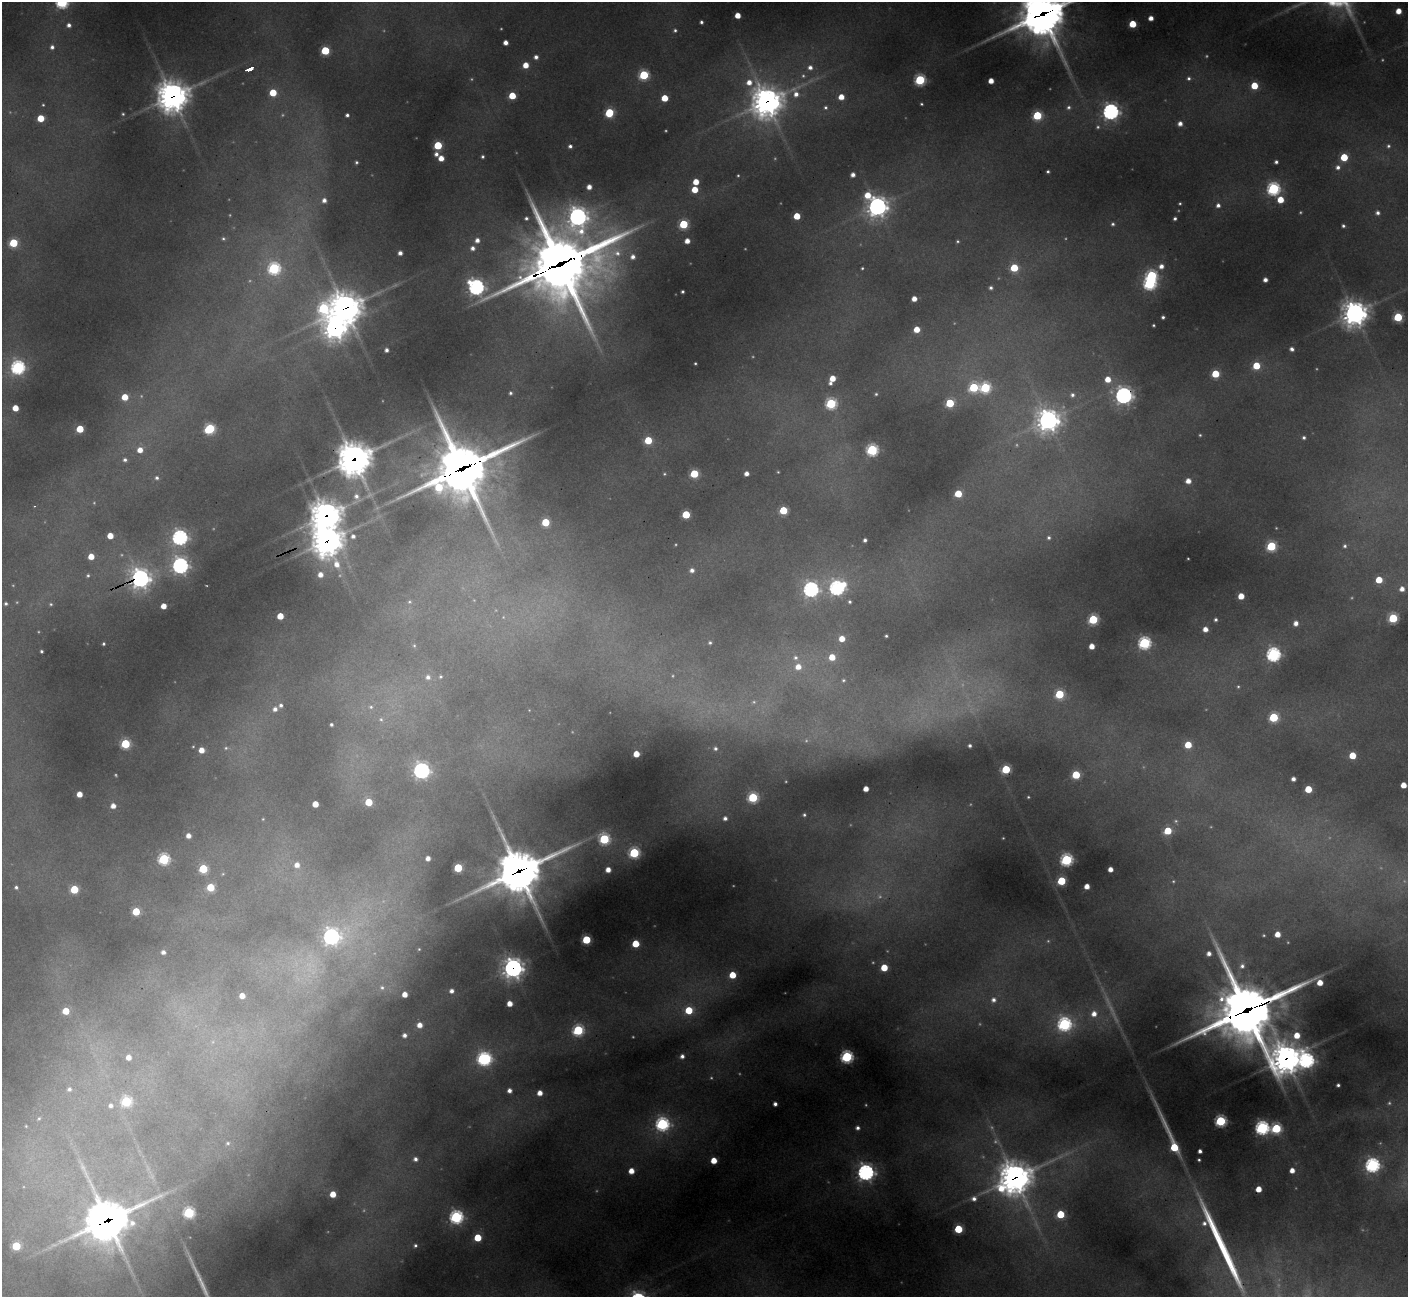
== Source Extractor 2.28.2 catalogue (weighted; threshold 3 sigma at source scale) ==
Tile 7 of 4 x 4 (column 3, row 2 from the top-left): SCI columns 2818-4223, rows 2878-4172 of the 5630 x 5619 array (HDU 1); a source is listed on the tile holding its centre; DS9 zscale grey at full resolution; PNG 1410 x 1299 px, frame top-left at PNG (2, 2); no overlay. Shown black and unused: <1% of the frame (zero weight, under 3 of 4 exposures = <1% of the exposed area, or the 3 px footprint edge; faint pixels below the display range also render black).
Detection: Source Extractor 2.28.2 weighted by HDU 2 'WHT'; one run over the whole footprint, this tile lists its part. Background 0.448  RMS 0.015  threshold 0.0664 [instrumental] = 3 sigma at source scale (4.5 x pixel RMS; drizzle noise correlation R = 1.50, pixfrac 1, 0.05/0.05 arcsec/px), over >= 5 px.
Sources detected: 351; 47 too faint to see at this stretch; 2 inside a brighter object's white glare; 2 long thin detections or spike segments (spike, bleed or trail) — not listed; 1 inside a brighter listed object's ellipse — not listed separately; the other 299 listed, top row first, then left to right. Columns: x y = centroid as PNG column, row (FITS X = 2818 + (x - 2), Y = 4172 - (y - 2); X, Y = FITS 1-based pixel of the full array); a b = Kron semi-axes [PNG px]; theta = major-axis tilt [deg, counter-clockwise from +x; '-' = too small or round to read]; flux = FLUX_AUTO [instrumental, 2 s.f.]
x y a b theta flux
62 2 7 6 - 300
1398 11 5 5 - 22
1043 14 22 17 26 4900
738 15 4 4 - 22
1151 18 4 4 - 13
701 22 4 3 - 3.8
1133 24 5 5 - 52
69 25 6 5 - 7.1
675 30 5 4 - 3.4
506 42 4 4 - 11
52 47 6 6 - 7
325 50 5 5 - 96
536 57 5 4 - 6.7
526 65 5 5 - 22
810 67 6 6 - 8.5
250 69 6 3 22 140
644 75 5 5 - 140
1189 78 5 5 - 4.2
920 80 6 5 - 180
991 81 4 4 - 18
749 82 7 6 - 16
1254 86 5 5 - 47
273 93 5 5 - 51
172 96 11 11 - 2400
512 96 5 5 - 49
841 97 5 5 - 21
665 98 5 5 - 37
767 102 13 11 18 2300
921 104 3 3 - 2
43 105 5 4 - 2.4
825 107 5 5 - 3.2
1069 107 6 6 - 5.1
1111 112 7 7 - 600
609 113 6 5 - 97
123 114 4 3 - 2.1
347 115 4 4 - 4.4
1037 115 5 5 - 110
41 118 5 5 - 44
1180 124 5 5 - 9.6
438 145 5 5 - 87
570 146 5 4 - 5.2
1388 146 6 6 - 4.4
436 154 5 5 - 7
483 157 4 4 - 3.1
1344 157 5 5 - 60
441 158 5 4 - 20
356 162 4 4 - 3
1276 162 4 4 - 4.3
1338 167 7 6 - 7.7
1048 171 3 3 - 3
853 175 4 4 - 9
696 182 5 5 - 26
589 187 4 4 - 12
695 189 5 5 - 34
1273 189 6 6 - 300
868 195 7 7 - 30
324 200 6 5 - 8.5
1280 200 5 5 - 32
1180 203 3 3 - 2.1
1218 205 5 5 - 7.1
877 206 8 8 - 1000
1378 213 6 5 - 6.1
797 216 5 5 - 41
577 217 10 8 -84 890
526 218 4 3 - 3.7
1175 218 4 3 - 4
683 224 5 5 - 100
1113 224 5 5 - 3.8
1343 226 4 3 - 3.7
223 238 5 5 - 2.9
477 240 6 5 - 9.4
687 241 4 4 - 15
957 241 4 4 - 2.4
13 243 5 5 - 92
472 248 6 5 - 7.7
400 253 4 4 - 8.2
633 257 7 7 - 11
561 264 37 26 21 11000
1161 266 6 6 - 12
274 268 6 6 - 260
862 268 3 3 - 1.8
1014 268 5 5 - 67
1265 280 4 4 - 8.5
1149 283 6 6 - 290
476 287 8 7 - 580
991 288 4 4 - 4
682 292 3 3 - 2.9
914 299 4 4 - 15
323 308 10 8 74 200
345 308 12 11 - 2700
1355 313 10 9 - 1600
1163 317 3 3 - 3.7
1398 317 5 5 - 110
1153 325 3 3 - 2.1
335 328 12 10 -14 1000
917 329 5 5 - 28
1292 349 5 4 - 6.2
386 350 4 4 - 6.1
695 363 3 2 - 1.8
1256 366 5 5 - 52
18 367 6 6 - 380
1215 374 5 5 - 69
832 379 8 4 64 29
1108 379 5 5 - 23
974 387 6 6 - 120
985 387 6 6 - 160
510 393 5 4 - 3.3
876 394 4 4 - 2.3
1072 395 5 5 - 4.5
1123 395 7 7 - 660
125 397 5 5 - 36
831 403 6 6 - 180
950 403 5 5 - 87
15 408 5 5 - 25
1048 420 9 9 - 1100
80 429 5 5 - 56
210 429 6 5 - 170
1200 435 4 4 - 2
1304 438 4 4 - 3.8
648 440 5 5 - 58
140 450 5 5 - 17
872 450 6 6 - 220
354 459 13 12 - 3300
125 460 5 4 - 4.3
462 469 29 21 27 7500
746 473 4 4 - 9.8
664 474 5 4 - 2.1
694 474 5 5 - 84
157 478 5 5 - 4.2
1188 481 5 5 - 15
958 494 5 5 - 48
356 497 17 11 84 19
783 510 5 5 - 77
686 514 5 5 - 75
326 516 12 10 19 2300
545 522 5 5 - 72
110 536 5 4 - 25
353 536 5 5 - 6.3
180 537 6 6 - 510
1049 538 4 4 - 3.4
865 540 4 4 - 4.8
327 541 12 12 - 2200
1271 546 5 5 - 130
1345 546 6 5 - 4.1
91 556 5 4 - 26
180 566 8 7 - 460
692 570 5 5 - 7.7
320 574 6 6 - 14
88 575 5 4 - 2.8
140 578 9 9 - 710
1379 580 5 5 - 41
837 588 8 6 27 460
811 589 7 7 - 480
1402 589 6 6 - 13
1241 596 5 4 - 26
410 602 7 6 - 3.7
850 602 4 4 - 3
6 603 5 5 - 3.8
51 604 5 4 - 2.1
163 606 4 4 - 21
280 616 5 5 - 33
1393 618 5 5 - 120
1093 619 5 5 - 140
1216 620 3 3 - 3.5
1296 623 5 5 - 9.9
1205 629 4 4 - 14
886 636 3 3 - 2.2
842 639 5 5 - 23
710 643 5 5 - 3.1
1144 643 6 6 - 290
103 644 3 3 - 2.5
1092 646 4 4 - 18
41 651 3 3 - 2.7
1273 654 6 6 - 420
832 657 5 5 - 30
796 658 7 7 - 6.2
798 667 7 6 - 18
428 677 6 6 - 6.9
440 677 5 4 - 2.5
843 680 5 4 - 2.3
1238 687 5 4 - 2.2
1059 694 5 5 - 110
281 705 5 5 - 5.2
371 707 7 5 -13 4.5
275 709 6 5 - 7.9
1274 717 5 5 - 120
381 719 8 6 -53 4.8
331 724 3 3 - 3.6
125 744 5 5 - 130
1188 745 5 5 - 44
970 746 3 3 - 4.1
226 748 5 5 - 2.5
715 749 4 4 - 3.9
202 750 5 4 - 18
636 754 4 4 - 28
1352 755 5 5 - 42
1006 769 5 5 - 100
421 771 7 7 - 630
1076 775 5 5 - 82
1293 779 4 4 - 8.1
1404 785 4 4 - 23
866 789 4 4 - 18
1308 789 5 5 - 47
79 794 4 4 - 20
753 797 6 6 - 150
1028 797 4 4 - 2
369 802 5 5 - 54
315 804 4 4 - 26
113 806 5 4 - 12
804 815 5 4 - 3.1
725 818 7 7 - 8.7
263 819 3 3 - 1.3
1168 831 5 5 - 59
188 836 4 4 - 11
604 839 6 6 - 170
634 853 6 5 - 180
428 858 4 4 - 10
164 859 6 6 - 220
1066 860 6 6 - 270
297 865 6 6 - 13
458 868 5 5 - 94
203 869 5 5 - 110
1110 869 4 4 - 14
608 870 4 4 - 15
519 872 21 16 26 5600
1061 881 5 5 - 99
1087 886 4 4 - 16
16 887 4 4 - 3.6
210 887 5 5 - 64
74 889 5 5 - 85
136 911 5 5 - 63
1277 934 4 4 - 20
331 937 8 8 - 520
586 940 5 5 - 97
636 944 5 5 - 50
419 949 5 5 - 2.4
163 952 4 4 - 6.4
1209 954 4 4 - 9.1
1242 966 6 6 - 5.7
884 967 5 5 - 47
513 968 8 8 - 940
732 975 5 5 - 42
382 988 7 7 - 5.5
451 991 6 5 - 8.7
405 994 4 4 - 18
242 996 4 4 - 18
993 1000 7 7 - 9
510 1004 4 4 - 19
689 1010 5 5 - 62
1246 1010 33 21 23 9500
66 1011 5 5 - 41
1094 1014 7 7 - 16
1064 1024 7 7 - 370
420 1025 5 5 - 16
578 1030 6 6 - 190
404 1035 4 4 - 6.7
1297 1035 6 6 - 28
682 1056 5 5 - 7.1
128 1057 5 4 - 13
847 1057 6 6 - 270
1286 1058 13 12 - 2400
484 1059 8 6 1 430
1306 1060 8 7 - 460
1338 1085 4 4 - 4.1
69 1089 7 6 - 5.8
509 1091 4 4 - 8.7
540 1093 5 5 - 15
126 1101 6 6 - 140
775 1104 4 4 - 6.5
111 1106 6 6 - 6.9
39 1118 6 4 61 2.4
1221 1121 5 5 - 210
662 1124 6 6 - 350
26 1126 3 3 - 1.3
857 1128 5 5 - 6.3
1262 1128 6 6 - 400
1276 1128 6 6 - 140
228 1143 7 6 - 4.1
1200 1151 4 4 - 6.8
415 1159 5 5 - 6.5
1199 1160 3 3 - 2.6
714 1161 5 5 - 30
1372 1165 6 6 - 440
1292 1170 4 4 - 15
631 1171 5 5 - 20
866 1172 8 7 - 550
1015 1178 14 12 34 2700
1259 1189 4 4 - 24
333 1194 5 5 - 27
974 1199 8 7 - 9.2
189 1213 6 6 - 200
1060 1214 5 5 - 71
456 1217 6 6 - 350
107 1220 21 17 22 3500
1204 1223 6 6 - 7.1
958 1229 5 5 - 84
478 1238 5 5 - 56
415 1245 4 4 - 3.3
16 1246 6 6 - 84
Overlapping masked pixels (flux is a lower limit): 18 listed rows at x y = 1043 14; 172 96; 767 102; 561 264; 345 308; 335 328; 1123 395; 354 459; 462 469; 326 516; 327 541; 140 578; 519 872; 513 968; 1246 1010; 1286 1058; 1015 1178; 107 1220
Isophote crosses this tile's border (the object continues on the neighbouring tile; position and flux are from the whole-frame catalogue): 2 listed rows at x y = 62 2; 1043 14